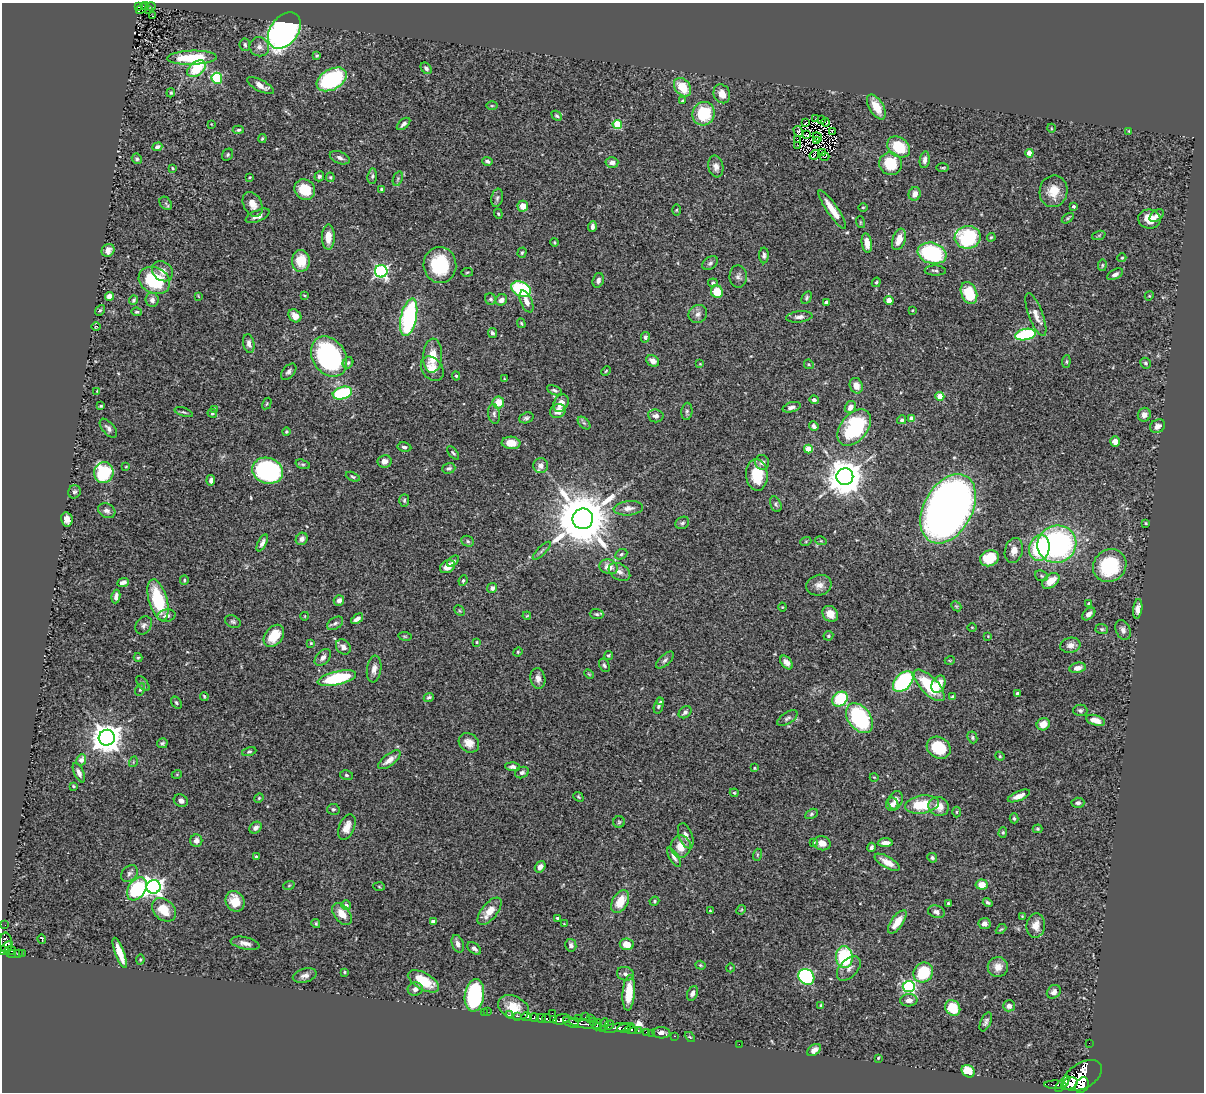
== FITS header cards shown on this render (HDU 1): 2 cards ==
NAXIS1  =                 1202
NAXIS2  =                 1090

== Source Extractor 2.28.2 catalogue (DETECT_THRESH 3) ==
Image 1202 x 1090 px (HDU 1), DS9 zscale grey, 1 PNG px = 1 image px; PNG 1206 x 1094 px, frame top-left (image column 1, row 1090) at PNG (2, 3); each listed source drawn as its Kron ellipse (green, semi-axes under 4 px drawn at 4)
Background 0.871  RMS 0.03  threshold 0.0907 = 3 sigma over >= 5 px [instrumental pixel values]
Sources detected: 446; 1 with non-positive FLUX_AUTO (blend fragments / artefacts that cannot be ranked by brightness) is neither listed nor drawn; the other 445 listed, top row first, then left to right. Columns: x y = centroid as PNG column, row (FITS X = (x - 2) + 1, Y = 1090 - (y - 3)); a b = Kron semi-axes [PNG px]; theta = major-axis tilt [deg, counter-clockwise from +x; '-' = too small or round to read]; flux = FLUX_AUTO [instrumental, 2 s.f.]
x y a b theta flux
139 6 3 3 - 67
145 6 4 2 - 16
151 6 4 2 - 6.4
142 9 6 2 38 34
149 9 3 2 - 13
152 16 2 2 - 1.3
284 31 20 14 53 720
245 45 6 5 - 4.4
259 47 10 9 - 11
317 56 4 4 - 2.8
192 58 25 7 2 94
426 68 6 4 -49 5.6
196 69 10 7 39 80
217 78 5 5 - 140
332 79 16 10 29 210
260 86 15 5 -28 16
682 87 10 7 -53 47
171 93 5 4 - 2.4
722 94 10 8 -64 19
683 101 3 3 - 4.4
492 106 5 3 - 2
876 107 14 7 -59 34
704 114 12 11 - 83
557 116 5 4 - 3.7
815 118 2 2 - 1.5
821 120 2 2 - 270
806 122 3 2 - 2
825 122 4 4 - 0.73
211 124 3 2 - 1.2
403 124 8 4 40 6.2
617 124 4 4 - 100
1051 128 4 3 - 1.5
238 130 6 4 3 3.5
798 131 6 4 -57 6.9
1129 131 4 3 - 1.9
832 132 4 2 - 1.7
807 134 4 2 - 0.29
817 137 5 2 - 1.1
262 138 5 3 - 2.7
798 140 3 2 - 1.4
817 141 3 2 - 0.36
798 145 2 2 - 3.4
157 147 5 4 - 4.8
899 147 12 9 -36 77
823 153 3 2 - 1.9
1029 153 4 4 - 30
228 155 6 5 - 3.4
814 155 5 2 - 2.3
824 156 5 2 - 1.1
340 158 10 6 -23 8.4
137 159 5 4 - 3.4
925 160 8 5 81 8.1
487 161 5 3 - 4.5
612 162 6 5 - 8.3
891 164 11 11 - 67
716 167 11 7 -80 13
172 168 3 3 - 2.6
943 168 6 3 1 2.2
319 176 5 4 - 4.9
372 176 8 4 84 4.5
250 177 3 2 - 1.6
330 177 5 4 - 2.4
398 179 7 4 70 3.7
382 189 3 3 - 5.1
305 190 11 9 -43 56
1053 191 16 14 79 35
915 194 7 6 - 13
497 198 9 6 80 5.4
166 203 7 5 -51 3.7
253 204 13 9 -62 18
523 206 5 5 - 21
1073 206 3 3 - 4.4
863 207 5 3 - 2
676 210 5 3 - 2.1
832 210 23 5 -56 36
498 214 5 4 - 2.6
258 216 13 5 23 13
1157 216 8 5 39 8.4
1068 218 7 3 36 2.5
1149 219 11 9 -8 35
860 222 6 4 -72 2.1
592 226 5 3 - 7.3
1099 235 7 4 19 3.1
328 237 12 6 89 26
968 237 13 11 8 160
991 237 4 3 - 2.2
899 239 11 6 71 26
555 242 4 3 - 2.2
867 243 10 5 -81 21
108 250 7 6 - 12
522 253 5 4 - 3.1
932 253 14 10 -16 210
764 255 8 5 -90 4.8
1122 258 4 4 - 2.5
301 261 11 9 -90 41
710 263 8 6 37 5.6
440 265 18 16 -85 110
1102 265 6 3 82 2
162 271 11 9 -39 14
381 271 6 6 - 400
935 271 10 5 -2 4.8
467 272 6 3 9 2.1
1115 274 9 4 28 7.2
738 276 11 8 -88 8.2
154 280 16 13 -27 130
598 280 7 5 74 7.9
876 282 5 4 - 2.7
713 283 5 4 - 3.6
521 289 10 7 -23 190
717 292 6 6 - 43
969 293 11 7 -68 75
304 295 4 3 - 1.9
109 296 4 4 - 13
198 296 4 2 - 1.4
1149 296 5 3 - 2
807 298 7 4 61 3.7
491 299 6 5 - 4
134 300 4 3 - 3.1
152 300 7 6 - 9
501 300 6 5 - 9.6
889 300 4 4 - 17
526 301 11 5 -67 14
826 302 4 3 - 5.7
100 310 6 4 52 2.7
912 310 3 2 - 1.8
137 312 5 4 - 2.8
698 314 10 8 38 10
1036 315 23 7 -69 18
295 316 7 5 -46 16
409 317 19 8 78 270
799 317 13 5 6 8.9
521 323 5 3 - 2.3
96 326 4 3 - 1.5
492 333 5 4 - 4.9
1025 335 10 5 12 170
645 337 5 4 - 5.2
249 343 9 5 -80 9.9
433 356 17 9 87 35
329 357 21 16 -56 370
653 361 7 5 -33 12
1066 362 6 4 84 2.8
348 363 6 5 - 3.9
1145 363 5 5 - 3.9
700 364 4 3 - 1.7
809 364 5 4 - 2.5
432 369 13 10 -51 24
606 371 5 3 - 1.9
289 372 9 5 48 6.3
456 376 4 4 - 2.8
504 379 4 3 - 1.6
856 386 8 6 -68 13
554 390 8 4 -25 4.4
97 391 3 3 - 1.5
342 393 10 6 17 170
940 396 4 4 - 45
814 400 5 4 - 6.1
498 402 6 5 - 35
267 403 6 3 60 2.4
561 403 9 7 59 20
101 406 3 2 - 2.4
791 407 9 5 18 7.3
850 407 6 5 - 13
215 409 3 3 - 1.8
558 411 8 6 29 18
687 411 9 5 85 4.8
184 412 9 3 -18 3.2
212 413 4 4 - 3.2
494 414 10 6 -81 6.7
1144 415 7 6 - 12
656 416 8 6 -9 9.1
526 418 7 5 18 5
911 419 4 4 - 19
902 420 4 4 - 4
584 423 7 4 -44 3.7
814 426 5 3 - 4.8
1158 426 8 6 35 10
108 428 11 6 -50 7.5
854 428 21 13 51 170
286 432 4 4 - 3
1115 442 5 5 - 15
511 443 9 6 -5 27
404 447 7 4 -10 5.2
808 449 4 4 - 51
453 453 8 4 -50 3.5
384 461 7 6 - 9.9
762 462 7 7 - 8.8
303 464 7 4 -18 3.5
541 465 7 7 - 13
126 467 3 2 - 1.6
449 468 6 5 - 4.6
268 471 16 12 -17 340
104 472 10 9 - 130
757 475 16 11 -85 62
353 477 7 4 -24 3.1
845 477 8 8 - 5000
211 480 5 3 - 7
74 492 7 6 - 4.9
404 500 6 5 - 3.7
776 504 8 5 -69 4.2
628 508 15 7 5 13
948 509 37 24 61 2300
107 511 9 7 -28 8.2
67 519 7 5 -80 13
583 519 10 10 - 15000
682 523 7 6 - 5.4
1146 523 3 2 - 2
302 539 6 5 - 8.7
468 541 6 5 - 4.2
806 541 5 3 - 2.2
821 541 6 3 -17 2.1
262 543 9 4 63 7.2
1057 544 19 18 - 470
1039 548 13 10 76 140
1014 550 13 9 76 15
542 551 12 3 45 4.5
621 554 6 5 - 4
989 558 10 8 20 57
453 561 7 4 39 3.6
1110 566 17 15 40 130
447 567 8 6 32 26
609 567 9 7 -18 19
619 572 11 8 -31 12
1041 576 7 5 -21 3.7
184 580 5 4 - 2.6
463 581 5 3 - 3
1051 581 10 6 38 32
123 582 6 4 23 11
819 585 12 10 17 14
492 588 5 5 - 6.4
116 597 7 4 82 8.1
158 600 21 9 -74 120
339 600 5 5 - 9.4
1089 603 3 3 - 3.9
956 606 6 4 -43 2.5
782 607 4 4 - 1.9
1138 609 10 4 83 11
460 611 6 4 -44 3.1
597 614 7 5 -4 4
830 614 8 7 - 21
1089 614 7 5 42 11
167 616 9 6 12 9.1
305 616 4 2 - 1.4
527 616 4 3 - 1.6
357 619 7 4 37 7.8
233 622 8 6 -30 4.4
335 623 9 5 32 6.7
144 625 10 7 56 7.5
972 627 4 3 - 1.6
1102 629 6 5 - 3.5
1123 630 10 7 -68 8.3
274 636 12 8 51 46
405 636 7 3 -8 2.2
828 636 5 4 - 3.5
988 636 3 3 - 1.6
476 642 3 2 - 2
311 643 4 4 - 1.9
1070 645 10 7 11 12
343 647 8 6 -45 12
518 652 5 4 - 2.4
608 655 4 4 - 2.7
323 657 10 6 48 9.1
138 658 4 4 - 2.5
665 660 11 5 42 6.6
950 660 5 3 - 1.8
786 662 8 5 -51 9.4
604 665 7 5 -62 4.4
1077 668 8 5 10 13
374 669 13 7 82 12
589 674 5 3 - 2
337 678 19 6 13 140
538 678 10 7 -80 12
903 682 12 8 46 200
143 684 9 4 -51 4.3
938 684 9 6 63 33
929 685 20 8 -46 100
140 690 6 4 62 3.4
1017 694 4 3 - 6.4
204 696 4 2 - 2.2
429 697 5 4 - 4.1
953 697 4 4 - 5.1
840 699 8 6 43 130
661 702 3 3 - 2.5
176 703 7 4 -51 4
659 706 8 4 77 4.8
1080 710 7 5 0 5
685 712 7 5 38 6
787 718 11 5 32 6.1
859 718 17 11 -53 210
1095 720 10 5 -16 16
1043 724 7 6 - 26
972 737 6 5 - 3.4
107 738 8 8 - 3300
162 743 5 5 - 3.6
469 743 11 9 -37 18
939 748 12 10 -34 70
249 752 7 4 12 3.2
1000 756 5 4 - 2.2
81 760 6 4 63 12
389 760 13 5 38 17
133 762 5 3 - 1.8
512 767 7 4 -3 6.6
754 768 3 2 - 1.9
79 773 10 4 -64 7.7
522 773 7 5 23 5.4
177 774 5 3 - 1.8
346 775 6 5 - 3.5
874 777 4 2 - 1.5
73 786 3 3 - 2
734 793 4 4 - 2.2
1019 796 12 5 23 16
578 797 5 4 - 2.5
259 798 5 4 - 2.3
896 800 9 7 72 11
181 801 7 6 - 9.6
1078 803 6 5 - 5.1
892 804 7 6 - 7.7
922 805 17 9 9 72
939 806 10 9 - 25
333 809 6 5 - 3.7
956 812 5 3 - 2.2
811 814 7 4 28 3.4
1014 818 5 4 - 3.4
619 822 6 6 - 3.4
347 827 13 7 68 21
255 828 6 5 - 11
1038 829 5 4 - 3
1003 832 5 4 - 2.6
686 836 13 6 -69 11
196 841 6 6 - 9.8
814 842 4 3 - 2
822 843 9 7 -15 18
885 843 7 4 2 13
681 846 11 10 - 27
871 847 4 3 - 4.5
757 855 6 4 72 2.5
256 857 4 3 - 2.8
674 857 11 4 -58 7.1
932 858 5 4 - 4.3
887 862 14 5 -30 19
540 867 6 5 - 8.2
129 874 9 7 43 7.1
982 884 6 5 - 27
289 885 6 3 20 2.2
154 887 7 7 - 940
379 887 6 4 -3 2.1
137 889 12 8 56 190
235 901 11 9 -59 35
654 901 5 4 - 2.9
620 902 12 7 60 37
988 902 5 3 - 4.2
948 903 4 3 - 2.9
346 905 5 5 - 9.9
164 910 13 10 -44 45
741 910 5 4 - 2
489 911 16 7 51 31
710 911 3 3 - 2
936 912 8 6 -17 8.9
342 914 12 7 -51 25
1022 917 3 2 - 1.9
557 918 3 3 - 2.8
433 922 4 4 - 14
897 922 14 6 54 31
984 923 6 5 - 11
316 924 4 3 - 2.8
564 924 3 3 - 1.6
5 925 2 2 - 6.8
1036 925 12 9 84 20
1001 929 6 3 43 2.3
42 939 4 2 - 3.4
6 943 10 6 -85 450
245 943 14 6 -13 12
458 944 9 5 -70 9.1
627 944 7 5 -8 22
571 945 6 5 - 6.1
7 947 7 4 41 270
474 948 8 5 -40 7.2
4 950 5 4 - 270
11 950 5 3 - 170
22 953 3 2 - 9.2
120 953 16 4 -69 33
11 954 5 3 - 93
19 954 4 3 - 86
844 957 11 8 -89 140
140 960 5 4 - 2.1
701 965 5 4 - 2.6
998 967 10 10 - 21
730 968 4 3 - 1.4
849 968 14 8 46 12
344 972 4 3 - 2.1
923 973 10 9 - 74
625 974 8 7 - 6.5
305 976 12 6 16 10
806 977 8 7 - 270
423 981 17 8 -29 59
909 987 6 5 - 280
415 989 7 6 - 7.9
1054 992 7 6 - 8.7
629 993 18 6 85 46
692 993 8 5 67 8.8
474 995 16 9 82 250
909 1000 8 6 3 12
821 1005 4 3 - 2.7
1009 1006 6 5 - 9.7
514 1007 16 11 -28 37
953 1008 8 7 - 50
484 1012 2 2 - 4.5
487 1012 2 2 - 1.1
552 1013 2 2 - 16
509 1015 4 2 - 18
518 1016 3 2 - 52
526 1017 5 3 - 170
585 1017 3 2 - 6.2
534 1018 4 3 - 450
541 1018 5 3 - 370
590 1018 2 2 - 6.8
546 1019 4 3 - 490
561 1019 8 5 15 800
578 1019 3 2 - 110
554 1020 4 3 - 400
594 1021 3 2 - 15
571 1022 8 5 -25 570
986 1022 10 5 66 6.1
585 1024 17 4 -10 590
604 1024 6 3 81 260
597 1025 6 3 73 290
609 1025 5 3 - 270
616 1028 18 3 7 730
624 1028 7 3 4 450
631 1030 6 3 1 530
638 1030 4 3 - 74
646 1032 2 2 - 4.5
651 1033 2 2 - 9.7
661 1033 9 5 -4 8.8
674 1036 3 2 - 20
690 1037 6 3 -43 2.2
1089 1043 2 2 - 6.1
739 1044 2 2 - 41
814 1050 8 5 34 9.7
878 1058 4 4 - 2
968 1071 7 5 -39 40
1082 1076 21 12 30 4200
1069 1083 8 5 20 1800
1062 1084 10 4 50 1400
1055 1085 11 3 -2 280
1082 1085 8 6 60 1600
At the frame edge (FLAGS 8, measured only in part): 1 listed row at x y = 4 950
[1 non-positive-flux detection neither listed nor drawn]